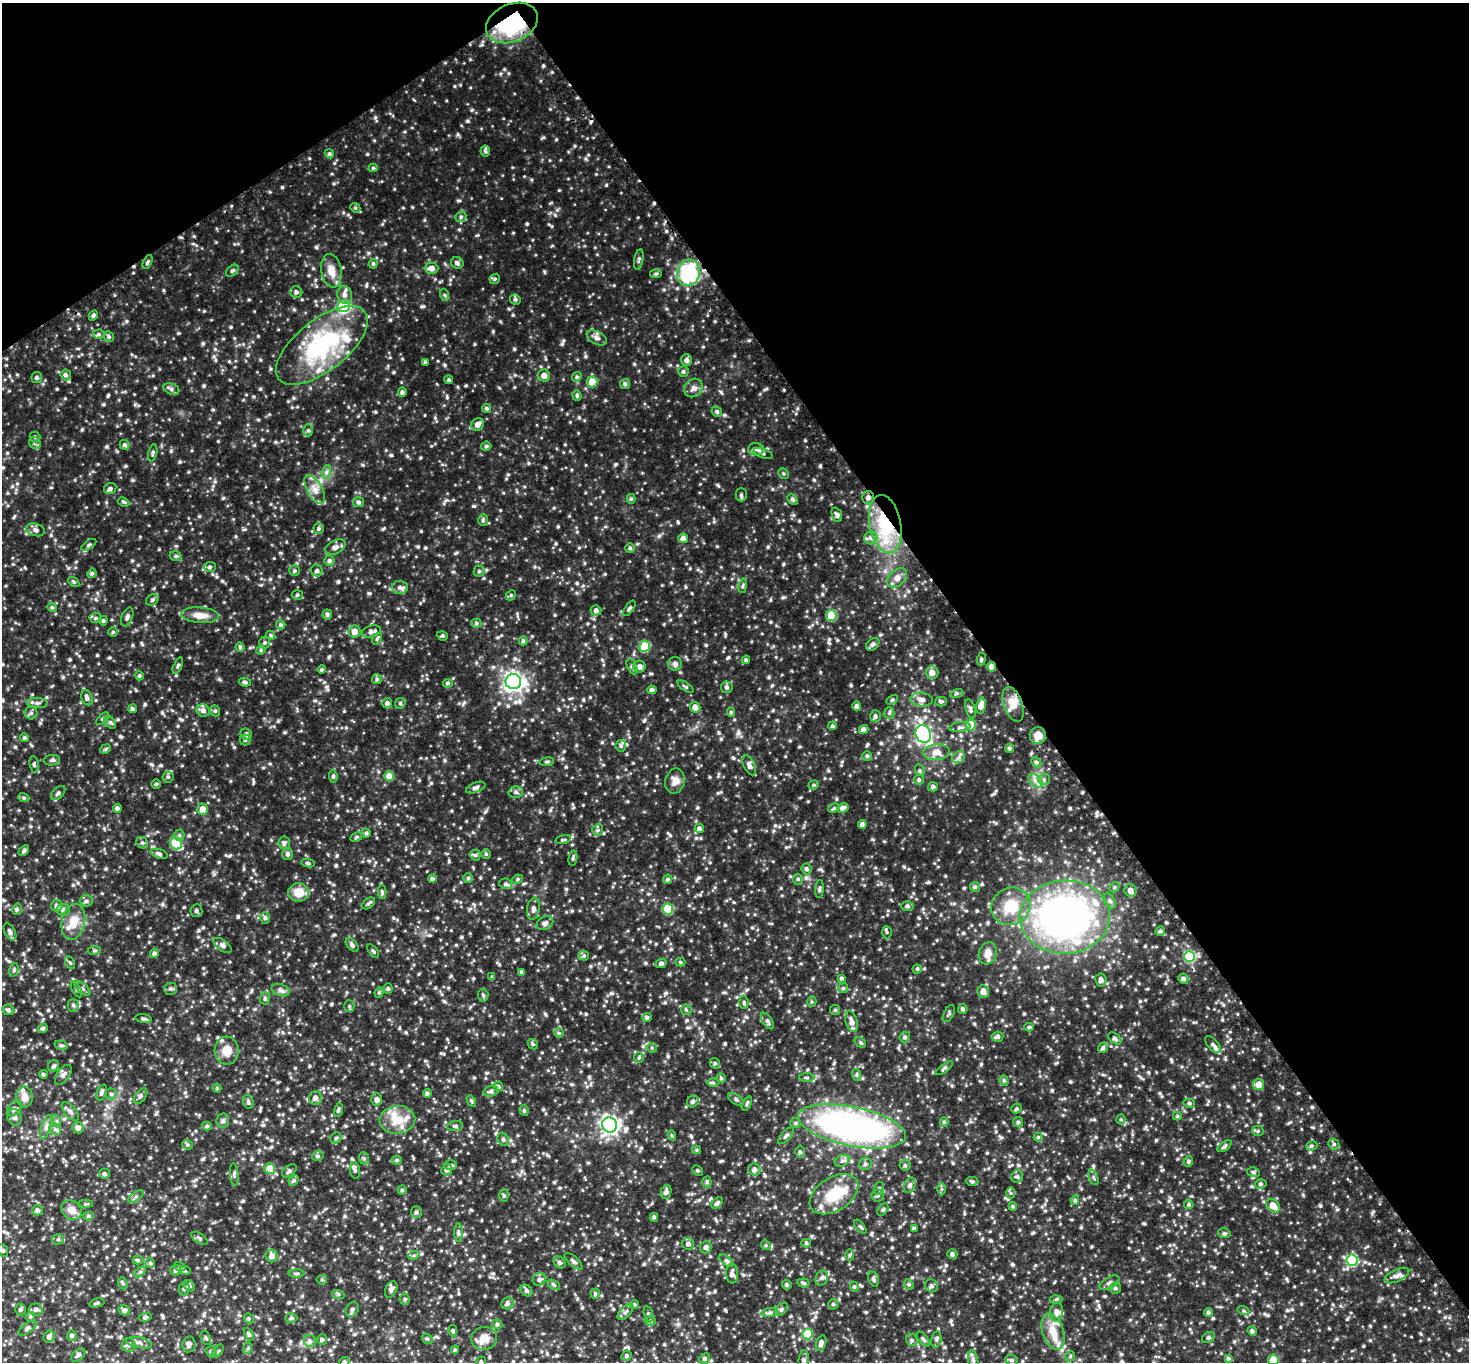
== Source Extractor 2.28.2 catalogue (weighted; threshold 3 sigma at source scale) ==
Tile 3 of 4 x 4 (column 3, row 1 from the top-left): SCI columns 2977-4443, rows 4404-5763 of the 5953 x 5945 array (HDU 1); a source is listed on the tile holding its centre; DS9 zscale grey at full resolution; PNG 1471 x 1364 px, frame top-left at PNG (2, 3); each listed source drawn as its Kron ellipse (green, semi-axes under 4 px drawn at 4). Shown black and unused: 36% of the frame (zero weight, under 2 of 3 exposures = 3% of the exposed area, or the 3 px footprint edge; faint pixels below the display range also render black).
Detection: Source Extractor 2.28.2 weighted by HDU 2 'WHT'; one run over the whole footprint, this tile lists its part. Background 0.276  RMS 0.02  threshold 0.091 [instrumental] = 3 sigma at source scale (4.5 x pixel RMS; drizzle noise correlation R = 1.50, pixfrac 1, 0.05/0.05 arcsec/px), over >= 5 px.
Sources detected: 985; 1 inside a brighter object's white glare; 1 cosmic-ray / hot-pixel residue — neither listed nor drawn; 29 inside a brighter listed object's ellipse — not listed separately; of the other 954, all 500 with FLUX_AUTO >= 2.64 (the completeness limit of this list) listed and drawn (454 fainter detections not listed), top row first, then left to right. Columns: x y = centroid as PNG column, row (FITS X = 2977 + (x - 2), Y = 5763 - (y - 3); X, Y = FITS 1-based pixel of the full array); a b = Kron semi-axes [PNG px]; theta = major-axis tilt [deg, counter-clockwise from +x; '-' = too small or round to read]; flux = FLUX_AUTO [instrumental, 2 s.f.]
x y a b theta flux
512 23 27 19 23 140
485 151 5 5 - 3
329 154 5 4 - 3.2
373 168 4 4 - 2.7
355 208 5 4 - 2.7
461 217 6 5 - 3.4
639 259 10 4 80 3.8
148 262 7 3 64 3.2
457 263 6 5 - 5.1
373 264 5 4 - 3.2
432 268 7 5 -1 11
232 271 7 4 39 3.3
331 271 17 10 -80 20
689 273 13 11 75 140
656 274 6 4 8 2.8
495 279 5 4 - 2.8
296 292 6 5 - 5.3
345 295 9 7 -72 9.6
445 295 6 4 -71 2.8
515 299 5 5 - 3.5
344 306 6 6 - 100
93 316 5 4 - 3.4
98 334 6 4 3 3.3
109 337 6 5 - 3.7
597 338 11 6 -29 6.2
322 345 55 25 38 210
687 360 6 5 - 5.7
425 362 4 4 - 3.4
683 371 5 5 - 3.3
66 375 5 5 - 4.5
544 375 6 6 - 11
37 377 5 5 - 4.1
577 377 5 4 - 2.9
449 380 4 4 - 3
592 382 5 5 - 29
625 384 5 5 - 3.3
694 388 10 8 46 8
171 389 8 5 -22 5
402 392 5 4 - 4.4
577 395 5 4 - 2.9
487 408 4 4 - 3.3
717 412 6 5 - 3.7
478 424 7 6 - 11
308 430 6 5 - 3.5
35 437 5 5 - 2.8
35 443 6 5 - 4.4
125 445 5 4 - 3.7
486 446 5 4 - 3
756 449 8 6 -2 6.4
153 453 9 4 78 3.2
763 453 10 4 -20 4.4
326 472 7 4 71 4.3
784 473 6 5 - 2.8
110 489 6 5 - 4.7
315 490 16 7 -60 15
741 495 7 5 -89 4
868 497 6 6 - 5.4
631 499 5 4 - 2.7
793 499 6 4 -46 4
123 502 6 4 -26 2.7
359 502 5 5 - 4
837 515 8 5 -70 4.8
483 520 6 5 - 3.5
885 524 29 15 -79 94
319 529 5 5 - 3.4
35 530 9 6 -16 6.7
683 538 5 4 - 9.6
871 538 6 6 - 6
89 545 8 3 34 3.2
335 547 11 6 27 7.8
630 548 4 4 - 3.4
176 556 6 4 -20 3.4
329 561 5 5 - 4.2
210 567 6 5 - 3.5
294 571 5 5 - 3.3
317 571 6 5 - 4.8
479 571 5 5 - 3.4
92 573 5 4 - 3.6
897 578 11 7 42 11
74 582 6 4 -37 2.8
743 586 7 3 81 2.9
400 587 8 6 -3 6.9
297 595 5 4 - 3.1
511 595 5 4 - 3.3
152 600 7 5 34 4
52 607 5 4 - 2.7
629 608 9 4 55 4
596 610 5 5 - 6.2
327 614 5 5 - 3.8
200 615 19 7 -4 17
831 615 5 5 - 64
127 617 10 5 70 5.8
96 618 6 5 - 3.8
103 621 4 4 - 3
476 623 5 4 - 3.2
281 625 4 4 - 3.7
354 631 6 6 - 14
371 631 10 5 16 6.8
113 632 5 5 - 2.7
271 635 5 4 - 2.8
442 636 6 4 -19 2.8
377 639 6 4 55 2.9
523 641 4 4 - 3.3
265 643 6 5 - 3.4
873 644 7 5 41 5.8
645 646 5 5 - 70
240 647 4 4 - 2.7
261 650 5 4 - 2.6
981 659 7 3 82 2.7
746 660 4 4 - 3.1
675 664 7 6 - 5.4
178 666 9 3 66 2.9
632 667 8 4 -65 4
639 667 6 6 - 8.5
991 667 5 4 - 10
322 669 4 4 - 3.1
932 673 6 6 - 15
139 676 4 4 - 2.8
377 679 5 5 - 3.2
245 682 6 4 -10 3.4
513 682 8 7 - 830
448 683 5 4 - 3.3
685 687 9 3 -33 3
727 687 6 5 - 4.6
652 690 5 4 - 4.5
957 693 6 4 19 3
87 698 8 5 -66 5.5
922 699 11 7 -6 10
892 700 6 4 30 2.7
941 702 6 5 - 3.2
37 703 10 5 -1 5.3
387 703 5 5 - 5.3
400 703 5 5 - 3
1013 704 18 9 -70 20
857 706 4 4 - 5.6
981 706 8 5 78 14
695 707 5 5 - 11
132 709 4 4 - 4
970 709 10 4 -74 4.4
203 710 7 6 - 7.7
215 711 6 4 -69 2.9
731 712 4 4 - 3.3
31 713 6 6 - 4.1
889 713 5 5 - 3.2
875 716 6 5 - 4.9
103 719 8 4 42 2.9
110 722 7 5 -48 3.9
971 725 5 5 - 47
832 726 4 4 - 3.6
960 727 10 5 7 5.1
864 730 5 4 - 8.3
246 734 6 5 - 4.7
923 734 9 7 -67 350
1038 735 8 8 - 20
24 738 4 4 - 3.3
245 740 5 5 - 3.3
621 746 6 5 - 3.8
1009 748 4 4 - 3.8
106 749 5 4 - 2.6
936 752 13 8 5 15
867 756 5 4 - 3.3
959 757 7 5 43 5
52 760 8 5 9 4.2
547 762 7 3 8 2.7
1036 762 6 4 -44 3.1
34 764 8 4 -81 3.2
749 765 10 5 -65 7.5
920 770 6 4 -70 2.9
333 776 6 4 -81 3.1
389 776 5 5 - 27
168 777 5 5 - 3.5
1044 779 6 5 - 4.2
919 780 5 5 - 3.7
675 781 13 9 77 14
1036 781 8 5 -44 7
156 784 5 4 - 2.7
814 785 5 4 - 2.7
933 787 5 4 - 4.7
476 788 10 5 22 5.8
516 792 7 5 -2 5.4
58 793 8 5 45 4.3
24 798 5 3 - 2.7
117 808 4 4 - 4.2
834 808 6 4 27 2.9
843 808 6 4 26 7.2
203 809 5 5 - 13
862 824 4 4 - 6.3
699 829 5 4 - 5.7
598 830 6 5 - 3.7
366 833 4 4 - 3.1
179 835 5 5 - 3.3
356 837 6 4 28 2.9
563 840 8 4 12 2.9
142 843 6 5 - 3.6
176 843 6 5 - 74
284 843 6 6 - 4.9
24 850 6 4 42 3.7
159 854 9 4 -18 5
288 854 6 5 - 4.6
486 854 5 5 - 2.7
475 855 5 5 - 3.1
573 858 7 3 79 3.3
308 863 6 4 -9 2.7
807 869 5 5 - 4.1
468 878 5 5 - 3.2
432 879 4 4 - 4.3
517 879 5 4 - 2.7
668 879 5 4 - 3.5
798 879 5 5 - 3
506 884 6 5 - 4.6
975 887 5 5 - 3
1114 887 5 4 - 2.9
819 889 9 3 84 3.6
1130 890 6 5 - 11
299 892 10 9 - 29
382 892 7 4 -90 3.1
86 901 6 5 - 4.6
1110 901 8 5 -58 4.7
368 903 7 4 37 3.6
57 906 6 5 - 6.8
907 906 6 5 - 4.1
1011 906 20 18 28 54
17 909 6 4 77 3.7
533 909 11 6 81 7.2
668 909 5 5 - 57
63 910 6 6 - 5.4
196 910 6 6 - 4.6
1065 917 45 36 2 730
265 918 6 5 - 4.5
73 922 18 11 78 28
545 923 9 6 26 7.2
1160 931 4 4 - 3
10 932 9 5 -61 6.6
887 932 6 5 - 2.8
223 945 10 5 -35 5.7
352 945 8 5 -49 5
94 951 7 4 7 2.8
373 951 8 3 -51 2.7
154 953 4 4 - 4.3
988 953 11 9 72 15
584 956 5 5 - 3
1189 956 5 5 - 99
681 962 5 4 - 2.7
70 963 7 4 -61 2.8
661 963 6 4 27 4.8
917 969 4 4 - 2.8
14 970 7 4 76 2.9
522 972 4 4 - 4.8
492 977 4 4 - 3.5
841 978 4 3 - 3
1183 979 5 5 - 4.9
1101 980 6 5 - 7.1
843 988 5 5 - 2.9
76 989 8 4 -60 3.2
82 989 9 5 -41 4.2
171 989 6 6 - 4.5
388 989 5 4 - 3.3
281 990 9 5 -19 5.8
983 991 6 6 - 11
379 992 5 4 - 3
483 995 6 5 - 3.3
265 998 6 5 - 3.2
744 1002 6 4 -85 3
812 1002 5 4 - 2.7
73 1005 6 5 - 4.5
349 1006 5 5 - 3
963 1009 5 4 - 4.1
8 1010 6 5 - 3.9
686 1010 6 5 - 2.9
835 1010 5 5 - 2.8
949 1013 9 5 65 3.3
647 1018 5 4 - 4.3
143 1019 8 4 -8 3.5
767 1021 9 5 -57 4.5
852 1021 11 6 -74 11
1029 1027 5 4 - 2.8
43 1028 5 4 - 3.5
559 1033 5 5 - 2.7
905 1037 6 4 48 2.9
997 1037 6 5 - 4.2
1115 1038 7 5 -36 4.8
860 1043 6 4 -34 3
533 1044 6 4 -43 2.7
61 1045 7 4 -14 3.2
1213 1045 10 5 -48 5
652 1048 5 5 - 2.8
1103 1048 5 4 - 4.6
227 1050 14 12 -85 22
639 1058 5 5 - 2.8
715 1063 5 5 - 3.4
54 1066 6 5 - 4.1
944 1068 10 3 36 3.5
43 1074 4 4 - 3.6
63 1075 11 6 53 6.6
857 1075 6 4 -72 2.9
807 1077 8 3 -1 2.9
721 1078 4 4 - 2.9
1004 1081 5 4 - 2.8
713 1083 6 4 0 2.8
1259 1084 5 5 - 15
498 1086 5 5 - 2.8
217 1088 4 4 - 2.6
491 1091 7 5 20 4.8
102 1092 8 5 69 4.6
427 1093 4 4 - 4.1
111 1094 5 5 - 3.5
140 1096 9 5 53 4.2
24 1097 10 8 -87 15
315 1098 7 6 - 7.9
377 1099 6 5 - 6.6
736 1099 9 4 -34 4.1
471 1101 6 4 -61 2.7
693 1101 6 5 - 4.8
248 1102 7 5 -71 3.7
1189 1103 6 4 -14 3.1
747 1104 7 4 64 3.3
14 1109 9 6 51 5.5
1016 1109 5 4 - 3.3
338 1110 7 4 77 3.3
524 1111 5 4 - 2.8
70 1112 11 5 -50 6.3
1177 1116 4 4 - 2.7
15 1117 8 7 - 6.4
1121 1119 5 4 - 2.7
397 1120 18 14 4 35
57 1121 6 4 -71 2.8
223 1121 7 6 - 4.8
944 1122 5 4 - 3.1
1018 1122 5 5 - 3
796 1123 5 5 - 3.1
609 1125 7 7 - 670
207 1126 5 4 - 3.6
455 1126 8 5 9 3.7
852 1126 55 19 -12 670
46 1127 12 4 71 7
78 1128 5 5 - 9
55 1129 6 5 - 4.4
1258 1131 5 5 - 2.9
672 1135 5 4 - 2.8
786 1136 10 4 48 4.9
1038 1137 4 4 - 2.8
336 1138 6 5 - 2.9
503 1139 7 5 -58 4.1
1334 1144 6 5 - 3.5
188 1145 5 4 - 2.9
1225 1146 8 4 37 3.4
1312 1146 6 4 21 3.3
697 1150 4 4 - 2.7
800 1152 5 5 - 4.3
318 1156 6 4 15 3.8
364 1158 6 5 - 3.4
397 1160 5 4 - 3
842 1161 7 5 27 4.7
1188 1161 5 4 - 3.2
865 1164 6 6 - 4.7
451 1165 6 5 - 3.5
905 1165 5 5 - 3.5
270 1169 5 5 - 33
355 1170 8 5 -81 4.6
447 1170 6 5 - 5.5
754 1170 6 6 - 7.6
289 1171 8 5 38 4.8
697 1171 6 4 -45 2.6
1253 1172 6 5 - 3.3
105 1174 5 5 - 3.7
234 1174 11 4 -85 3.9
1017 1177 6 6 - 4.5
1094 1177 8 2 -69 2.6
294 1180 6 4 46 3
972 1181 6 4 0 3.1
707 1182 5 4 - 3.4
1260 1184 6 4 15 3
910 1185 8 5 71 4.8
879 1188 7 4 81 3.2
942 1189 6 4 -90 3
402 1190 4 4 - 3.1
666 1192 7 5 79 5.9
1011 1193 6 4 -89 2.7
834 1194 27 17 33 58
878 1195 6 6 - 3.9
136 1196 9 4 36 4.1
504 1196 6 4 89 2.9
1075 1200 5 4 - 3.2
717 1203 7 4 47 5.1
86 1204 7 4 1 2.8
1189 1204 5 4 - 3
1013 1206 4 3 - 2.7
1273 1206 8 6 -43 19
37 1210 5 5 - 5.6
72 1210 11 9 -33 17
883 1210 7 4 51 3.5
416 1212 6 5 - 5
88 1216 5 4 - 3.1
654 1217 4 4 - 3.2
860 1227 8 3 -50 3.1
914 1229 4 3 - 4.2
458 1233 9 4 90 3.9
1224 1233 6 4 -12 3.2
200 1238 9 4 -35 3.9
58 1239 5 5 - 3.9
806 1243 5 4 - 2.8
688 1244 6 6 - 6.2
766 1245 5 4 - 2.9
706 1247 6 5 - 5.8
3 1250 6 5 - 3.2
952 1254 5 5 - 4.2
414 1255 6 4 19 2.8
849 1255 6 4 88 2.9
272 1256 6 6 - 8.6
138 1260 5 4 - 2.9
726 1260 8 4 -40 3.8
1352 1260 6 5 - 110
574 1261 11 5 -42 5.3
560 1262 7 5 -44 3.8
150 1263 5 4 - 2.9
180 1267 6 4 -18 2.8
176 1270 5 5 - 4.1
185 1270 6 4 -2 2.7
140 1272 6 4 43 3.2
297 1273 8 4 1 2.9
732 1274 10 6 -89 7.9
1397 1275 13 6 24 7.8
822 1278 8 5 66 5.2
539 1279 7 6 - 5.8
873 1279 8 5 -72 4.3
322 1280 5 4 - 2.7
123 1283 6 5 - 3.5
803 1283 6 4 -7 3.6
1109 1283 11 5 30 7.1
909 1284 5 4 - 3.1
554 1285 7 4 -30 3.1
787 1285 5 4 - 3.4
189 1286 6 5 - 4.3
931 1286 7 6 - 5
854 1287 5 4 - 2.9
1115 1288 5 5 - 4.2
184 1289 7 5 78 4.5
391 1289 8 5 65 5.4
527 1291 6 5 - 4.6
338 1294 6 4 -17 2.7
595 1294 5 4 - 3
405 1299 5 5 - 3.1
1056 1299 6 4 2 2.9
97 1303 8 3 14 3.2
507 1303 6 6 - 5.2
634 1304 4 4 - 3.5
833 1304 6 5 - 2.8
36 1309 7 6 - 6.9
781 1309 8 5 48 4.4
20 1310 6 5 - 4.3
124 1310 6 5 - 6.4
352 1310 8 6 59 5.3
1243 1311 6 4 -19 2.7
626 1312 10 5 44 5.6
770 1312 8 4 7 4.2
1057 1312 9 6 89 9.1
1208 1312 4 4 - 4.1
648 1314 8 4 -76 3.4
30 1317 5 4 - 2.7
145 1317 6 4 10 3.4
249 1318 5 4 - 2.6
291 1318 6 5 - 3.3
650 1321 5 4 - 3.8
497 1324 5 4 - 3.5
27 1328 10 5 37 4.9
453 1331 6 4 -80 3
1252 1331 5 4 - 4.8
1053 1332 18 10 -71 26
249 1334 7 3 -64 3.3
808 1334 5 5 - 56
72 1336 5 5 - 4.3
49 1337 6 5 - 7.2
206 1338 7 4 -69 3.4
484 1338 13 11 10 19
1208 1338 6 5 - 3.5
427 1339 5 4 - 3.1
923 1339 9 4 -51 3.8
936 1339 8 5 80 4.1
322 1340 5 5 - 3.5
912 1340 6 5 - 4.6
310 1341 6 6 - 5
139 1343 13 5 -12 6.4
821 1343 8 5 72 7.8
189 1344 8 6 83 6.3
129 1345 7 6 - 4.7
248 1348 6 4 72 2.8
455 1350 4 4 - 2.8
211 1351 5 5 - 3.5
218 1351 8 4 54 2.8
78 1355 8 5 41 5.6
627 1356 5 4 - 3.5
1070 1356 5 4 - 2.8
1228 1358 4 4 - 3
704 1359 5 5 - 4.1
973 1360 10 5 -79 4.8
1012 1360 7 5 -20 4
1273 1360 5 5 - 33
481 1361 5 5 - 3
804 1361 11 5 86 6.1
344 1362 5 4 - 3.6
Overlapping masked pixels (flux is a lower limit): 5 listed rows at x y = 512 23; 868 497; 885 524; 991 667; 1065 917
Isophote crosses this tile's border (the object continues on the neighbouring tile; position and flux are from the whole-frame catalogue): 3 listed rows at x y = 1273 1360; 804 1361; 344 1362
Unlisted compact peaks at least as high as the median listed source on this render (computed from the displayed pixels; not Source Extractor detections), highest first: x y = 814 480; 559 190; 615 464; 822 594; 63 677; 258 336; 375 117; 513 233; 614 285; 717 546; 659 536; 125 466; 805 440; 698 878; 718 485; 387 622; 493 331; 68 381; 254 445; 334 163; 218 441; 504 69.